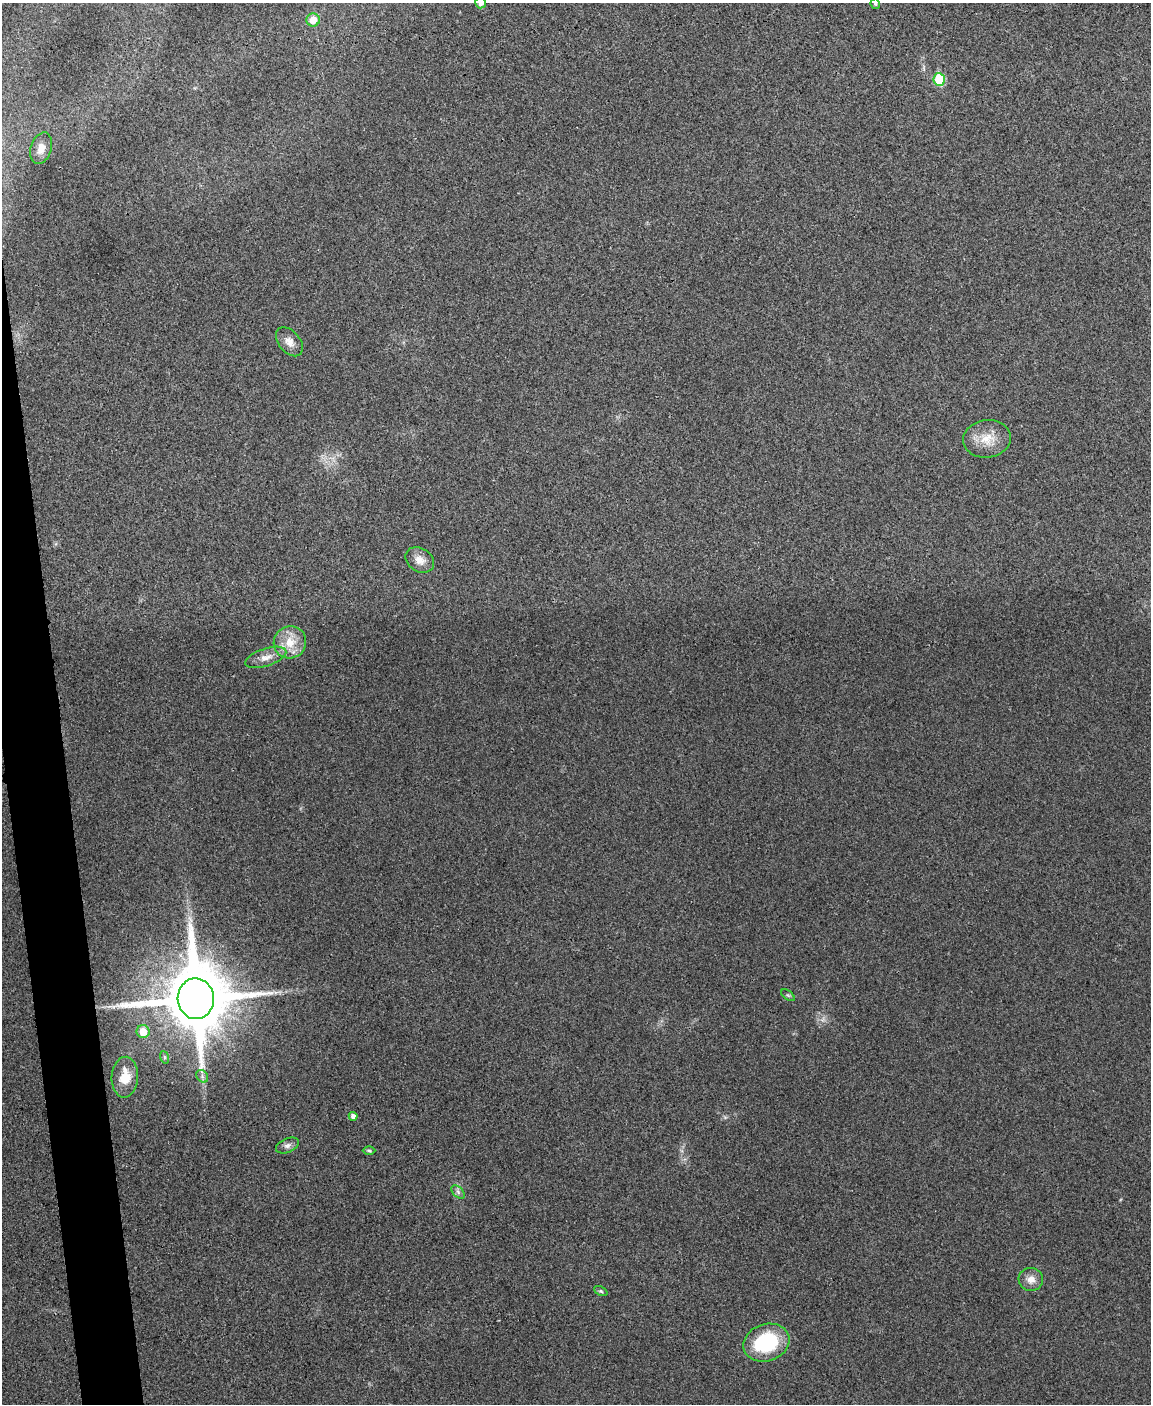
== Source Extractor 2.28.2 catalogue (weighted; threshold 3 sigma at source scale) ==
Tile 7 of 4 x 3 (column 3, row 2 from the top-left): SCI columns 2303-3451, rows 1542-2943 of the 4603 x 4585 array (HDU 1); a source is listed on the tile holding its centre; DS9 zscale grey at full resolution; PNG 1153 x 1406 px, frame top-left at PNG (2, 3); each listed source drawn as its Kron ellipse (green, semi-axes under 4 px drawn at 4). Shown black and unused: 3% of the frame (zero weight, under 3 of 4 exposures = <1% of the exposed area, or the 3 px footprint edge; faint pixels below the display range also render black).
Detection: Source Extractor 2.28.2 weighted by HDU 2 'WHT'; one run over the whole footprint, this tile lists its part. Background 0.0333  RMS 0.0062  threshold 0.0278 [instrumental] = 3 sigma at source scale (4.5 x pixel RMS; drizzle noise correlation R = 1.50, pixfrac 1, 0.05/0.05 arcsec/px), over >= 5 px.
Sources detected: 23; all 23 listed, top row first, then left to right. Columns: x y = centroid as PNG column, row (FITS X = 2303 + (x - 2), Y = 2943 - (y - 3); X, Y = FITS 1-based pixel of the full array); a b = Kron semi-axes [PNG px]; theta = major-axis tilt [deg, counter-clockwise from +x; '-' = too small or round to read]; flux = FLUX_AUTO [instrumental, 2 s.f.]
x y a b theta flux
481 3 6 5 - 3.5
875 4 5 4 - 1
313 20 6 6 - 8.8
939 80 6 6 - 31
41 148 16 10 72 7
289 342 17 10 -51 5.2
987 439 24 18 7 13
420 560 15 11 -34 5.7
290 642 16 16 - 13
266 657 21 9 18 6.4
788 995 8 4 -36 1
196 999 20 18 -87 6200
143 1032 6 6 - 9.8
164 1057 6 4 -71 0.92
202 1076 7 5 -49 1.6
125 1077 20 13 87 13
353 1116 4 4 - 2.6
287 1145 12 7 23 2.6
369 1151 6 4 -1 1.1
458 1192 8 5 -46 1.7
1031 1279 12 11 - 5.5
601 1291 7 4 -25 1
766 1343 23 18 18 47
Overlapping masked pixels (flux is a lower limit): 1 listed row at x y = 196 999
Isophote crosses this tile's border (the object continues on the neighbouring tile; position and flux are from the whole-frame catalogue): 2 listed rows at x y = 481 3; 875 4